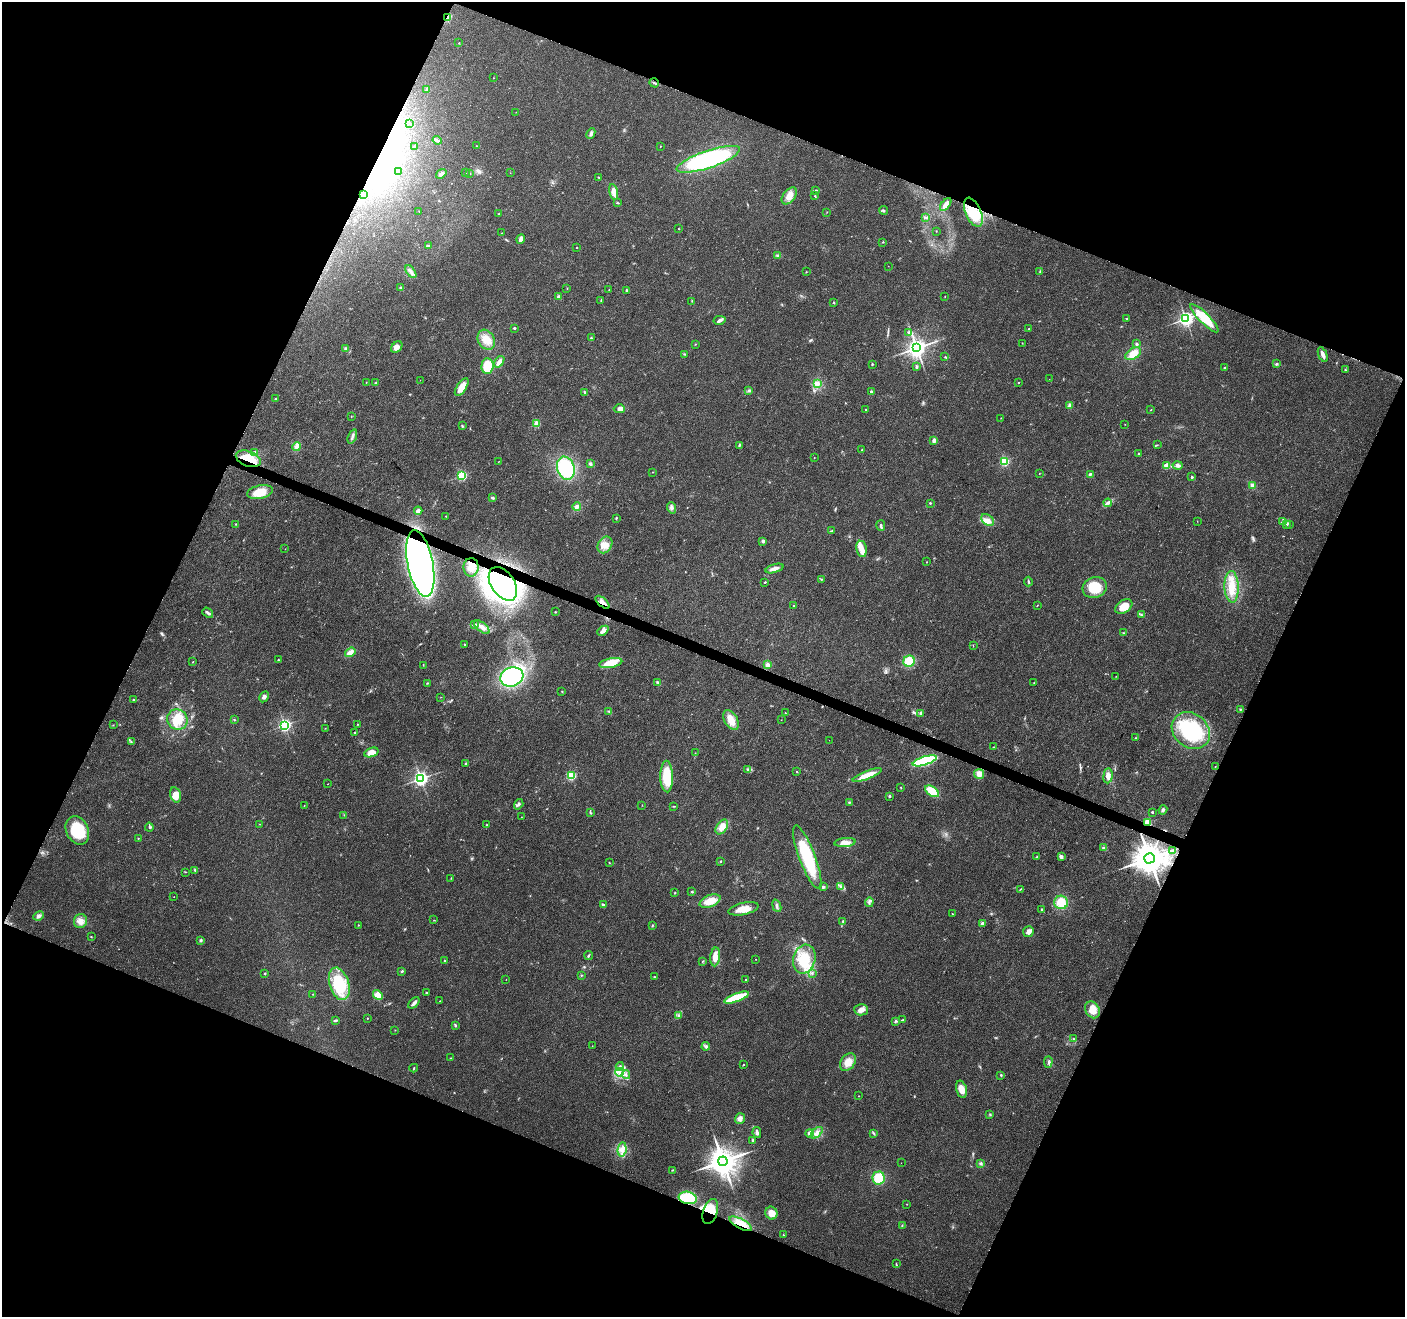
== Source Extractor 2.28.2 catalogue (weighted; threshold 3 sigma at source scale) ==
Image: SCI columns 6-5615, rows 212-5471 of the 5626 x 5747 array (HDU 1 of 3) = the unmasked area's bounding box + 8 px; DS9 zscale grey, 4 x 4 block average (1 PNG px = mean of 4 x 4 image px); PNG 1407 x 1319 px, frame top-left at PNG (2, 2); each listed source drawn as its Kron ellipse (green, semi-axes under 4 px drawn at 4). Shown black and unused: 43% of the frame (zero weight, under 3 of 4 exposures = <1% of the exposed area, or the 3 px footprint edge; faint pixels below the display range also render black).
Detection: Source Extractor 2.28.2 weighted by HDU 2 'WHT'. Background 0.0257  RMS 0.0032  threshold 0.0145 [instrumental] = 3 sigma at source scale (4.5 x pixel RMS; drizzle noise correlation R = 1.50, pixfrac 1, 0.0396/0.0396 arcsec/px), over >= 5 px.
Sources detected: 363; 4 too faint to see at this stretch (4 x 4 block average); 5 inside a brighter object's white glare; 2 cosmic-ray / hot-pixel residue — neither listed nor drawn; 3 coinciding with a brighter row at this scale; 15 inside a brighter listed object's ellipse — not listed separately; the other 334 listed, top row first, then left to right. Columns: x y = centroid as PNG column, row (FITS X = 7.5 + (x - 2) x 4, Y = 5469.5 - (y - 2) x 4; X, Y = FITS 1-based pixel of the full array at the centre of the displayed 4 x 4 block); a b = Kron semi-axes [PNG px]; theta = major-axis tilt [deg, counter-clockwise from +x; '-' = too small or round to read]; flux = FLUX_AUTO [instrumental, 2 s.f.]
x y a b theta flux
447 17 2 2 - 99
459 43 2 2 - 0.68
493 78 2 2 - 0.55
654 83 5 2 - 2.6
427 89 4 2 - 2.5
516 112 2 2 - 0.36
409 123 2 2 - 0.54
591 133 5 3 - 4.9
437 140 4 2 - 3.6
476 146 2 2 - 0.69
660 146 2 2 - 0.86
414 147 2 2 - 1.1
708 159 33 8 19 280
399 171 2 2 - 0.68
466 173 2 2 - 0.32
470 173 2 2 - 1
510 173 2 2 - 0.44
441 174 5 3 - 6.8
598 177 3 2 - 0.86
816 190 3 2 - 1.2
614 192 8 4 -80 13
363 194 2 2 - 4.5
789 196 10 6 51 18
815 196 3 2 - 1.6
617 203 3 2 - 1.7
946 204 7 4 53 14
883 210 4 2 - 2.5
419 211 2 2 - 0.7
827 212 2 2 - 0.54
973 212 15 7 -67 74
499 214 2 2 - 5
926 217 2 2 - 1.1
679 229 2 2 - 1.3
936 231 2 2 - 0.72
501 233 2 2 - 0.7
521 239 5 3 - 8.9
883 242 2 2 - 0.66
428 245 3 2 - 1.5
577 247 2 2 - 2.6
778 256 3 3 - 4
888 266 2 2 - 0.42
411 272 7 3 -54 6.6
806 272 2 2 - 0.77
1040 272 3 2 - 1.9
401 288 3 3 - 3.2
567 288 2 2 - 0.49
609 290 2 2 - 0.58
626 290 2 2 - 6.5
945 296 2 2 - 0.72
558 297 4 3 - 5.2
601 301 3 2 - 1.5
692 301 2 2 - 1.3
834 302 2 2 - 1.1
1204 318 19 5 -45 64
1127 319 2 2 - 1.8
1186 319 3 3 - 720
720 320 6 4 11 5.8
514 328 2 2 - 5.1
1029 329 2 2 - 0.91
909 332 4 3 - 4.5
591 338 2 2 - 3.4
486 340 10 8 -59 23
1022 343 2 2 - 0.75
695 344 2 2 - 0.83
1137 344 3 2 - 2.9
397 347 6 4 48 9.8
917 348 3 3 - 1300
346 349 3 2 - 2.3
684 354 3 2 - 1.7
1133 354 9 5 33 22
1323 354 8 2 -69 11
945 357 2 2 - 1.3
499 362 6 3 53 11
872 364 3 2 - 1.5
1276 364 3 2 - 2.5
487 366 8 6 87 49
917 367 3 2 - 1.9
1225 367 3 2 - 1.4
1346 370 2 2 - 1
1049 379 2 2 - 0.26
420 380 2 2 - 0.33
366 382 2 2 - 0.9
375 383 3 2 - 1.2
1018 383 2 2 - 1.4
818 384 4 3 - 5.2
462 387 10 5 56 23
749 390 3 2 - 2.1
871 392 2 2 - 8.3
585 393 4 2 - 2.2
275 399 2 2 - 0.96
1070 406 3 2 - 9.8
619 409 5 4 - 8.6
866 409 2 2 - 0.71
1151 410 2 2 - 0.85
351 417 2 2 - 0.53
1001 418 2 2 - 0.59
537 424 2 2 - 68
1125 424 2 2 - 0.9
462 426 3 2 - 1.3
352 437 7 3 71 5.5
934 441 2 2 - 29
739 445 3 2 - 2.1
1157 445 2 2 - 0.63
297 446 4 4 - 5.8
862 450 2 2 - 0.95
254 452 3 3 - 3.3
1138 454 2 2 - 1.6
814 458 2 2 - 0.6
248 459 13 7 -21 68
1004 461 2 2 - 180
499 462 2 2 - 0.5
590 464 4 3 - 3
1178 465 5 3 - 5.8
1166 466 4 2 - 3.2
566 468 12 8 -73 170
653 472 2 2 - 0.74
1039 473 2 2 - 0.6
1090 474 3 2 - 3.4
462 476 2 2 - 180
1192 477 2 2 - 8.1
1252 485 4 3 - 6.3
260 492 13 6 12 38
493 498 3 3 - 2.3
930 503 2 2 - 2.2
1108 503 4 3 - 3.7
577 507 4 3 - 6.5
672 508 6 4 -71 5.2
418 511 4 3 - 7.3
446 516 2 2 - 1.4
616 518 3 2 - 1.9
988 520 7 5 -40 12
1197 521 2 2 - 0.6
1283 522 4 2 - 3.6
235 524 2 2 - 0.83
1289 524 2 2 - 1.9
1287 525 2 2 - 1.5
881 526 5 2 - 3.4
831 531 2 2 - 1.1
763 541 2 2 - 7.4
605 545 9 6 56 17
285 549 2 2 - 0.52
861 549 8 5 -79 12
927 562 2 2 - 0.79
420 563 34 12 -78 1300
471 567 9 7 88 21
774 569 9 4 17 9.9
821 579 2 2 - 1.4
765 582 2 2 - 1.3
1028 582 5 2 - 2.3
503 584 19 11 -57 660
1232 587 16 7 -88 34
1095 588 12 10 25 50
603 602 8 4 -41 11
1037 605 2 2 - 0.8
793 606 2 2 - 0.87
1124 606 9 6 33 31
555 612 2 2 - 1.1
208 613 6 2 -38 4.5
1142 615 3 2 - 2.3
474 625 2 2 - 0.76
482 627 9 4 -40 11
603 631 6 4 41 13
1123 633 2 2 - 0.84
465 644 3 2 - 1.2
973 646 2 2 - 0.58
350 652 5 4 - 13
278 660 2 2 - 1.2
909 661 6 5 - 42
193 662 2 2 - 0.88
611 663 12 4 10 55
423 665 2 2 - 0.72
767 665 4 4 - 6.2
1116 676 2 2 - 0.48
512 677 12 9 19 200
657 682 3 2 - 1.6
427 683 3 2 - 1.1
1034 683 3 2 - 0.76
562 691 2 2 - 1
264 697 6 4 60 5.3
441 697 2 2 - 0.51
133 699 2 2 - 0.99
1240 709 2 2 - 0.84
609 711 4 2 - 2.1
785 713 2 2 - 1.2
921 713 3 3 - 4.2
177 720 10 10 - 39
234 720 2 2 - 1.2
731 720 11 6 -60 24
781 720 2 2 - 0.32
358 724 2 2 - 0.81
113 725 2 2 - 0.76
285 725 2 2 - 440
325 728 2 2 - 0.59
1191 731 20 17 -39 140
355 732 3 2 - 1.9
1135 738 2 2 - 1.3
829 740 2 2 - 0.28
131 742 2 2 - 1.8
993 747 2 2 - 0.6
371 752 7 4 19 20
695 753 2 2 - 0.74
925 761 12 3 17 170
465 763 2 2 - 2.7
1215 766 2 2 - 0.55
748 770 3 2 - 1.9
797 771 3 2 - 1.2
979 774 5 5 - 14
867 775 15 4 21 27
571 776 2 2 - 170
667 776 16 6 -89 61
1108 776 7 4 84 11
421 778 3 3 - 670
328 784 2 2 - 0.72
900 787 2 2 - 0.85
932 791 8 4 -35 42
176 795 8 5 -74 25
889 796 2 2 - 7.4
849 802 2 2 - 1.7
519 804 5 2 - 3.8
304 805 2 2 - 0.6
642 805 2 2 - 0.38
674 806 4 2 - 1.1
1163 810 5 3 - 3.7
1152 812 2 2 - 2.3
591 813 3 2 - 1.1
344 815 2 2 - 0.7
521 817 2 2 - 0.73
1147 822 2 2 - 110
259 824 2 2 - 0.56
486 825 2 2 - 1.1
149 827 4 3 - 3.3
722 827 8 5 56 17
77 830 15 11 -64 78
138 838 2 2 - 1.6
845 842 11 4 5 11
1103 848 4 2 - 2.8
1173 850 3 2 - 1.5
807 857 34 8 -69 130
1037 857 3 2 - 1.3
1061 857 4 3 - 6.8
1149 858 5 5 - 5000
720 861 2 2 - 1.9
609 863 2 2 - 0.59
195 870 2 2 - 1.6
185 872 2 2 - 0.73
451 878 2 2 - 0.87
823 887 3 2 - 3.6
840 887 3 2 - 1.9
1021 889 4 2 - 1.6
692 892 2 2 - 5.1
675 893 2 2 - 1.6
174 897 2 2 - 0.85
710 901 11 6 22 29
869 902 5 2 - 2.7
1061 902 7 6 - 39
603 905 4 2 - 4.6
777 906 6 2 -68 3.5
743 909 15 6 12 25
1041 909 2 2 - 2.3
952 914 3 2 - 0.9
39 916 5 4 - 6.2
434 920 2 2 - 0.8
80 921 7 6 - 12
842 921 3 2 - 1.3
982 923 3 2 - 5.2
358 925 2 2 - 0.86
652 925 3 2 - 1.6
1028 932 5 5 - 8.2
91 937 2 2 - 0.99
201 940 3 2 - 2.9
589 955 4 2 - 2.5
715 957 9 4 83 18
756 959 2 2 - 0.81
804 959 15 11 76 51
444 961 2 2 - 1.7
702 961 3 2 - 1
402 971 3 2 - 2.1
265 973 2 2 - 1.3
812 973 3 2 - 2
581 975 2 2 - 1.4
655 977 2 2 - 1.4
506 979 2 2 - 0.46
746 980 2 2 - 4.6
339 984 17 9 -72 99
426 993 2 2 - 3.2
313 994 2 2 - 0.77
378 995 5 4 - 17
737 997 13 4 20 79
440 1001 3 2 - 0.62
414 1003 7 2 45 7.9
861 1010 7 5 -4 9.4
1092 1010 9 6 -59 18
679 1016 2 2 - 1
367 1018 2 2 - 1.8
335 1020 3 2 - 3.8
902 1020 4 2 - 2
895 1021 3 2 - 2.1
455 1025 3 2 - 1.9
395 1030 2 2 - 0.72
1074 1039 2 2 - 1.3
592 1046 2 2 - 0.73
706 1046 4 3 - 3.6
451 1058 3 2 - 1.4
848 1062 10 7 52 23
1048 1062 6 2 88 3
743 1065 3 2 - 1.1
620 1066 4 2 - 3.7
414 1068 4 2 - 1.5
619 1072 4 4 - 7.7
626 1075 4 2 - 2.9
1001 1075 2 2 - 1.9
961 1089 9 5 -74 18
859 1096 2 2 - 0.89
990 1114 3 2 - 1.8
740 1118 5 5 - 8.5
757 1133 6 3 -80 5.8
809 1133 4 4 - 6.8
817 1133 7 4 44 9.2
873 1133 3 2 - 1.8
753 1140 4 2 - 2.2
622 1149 7 4 84 11
723 1161 5 4 - 3600
901 1163 2 2 - 0.46
981 1163 2 2 - 1.6
673 1170 3 2 - 1.4
879 1178 6 6 - 43
688 1198 9 6 -12 60
907 1204 2 2 - 0.47
710 1211 13 7 72 31
771 1213 6 6 - 19
741 1224 12 5 -28 28
902 1225 2 2 - 0.82
783 1235 2 2 - 0.64
896 1264 3 2 - 1.7
Overlapping masked pixels (flux is a lower limit): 12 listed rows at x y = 447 17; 973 212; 248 459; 420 563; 471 567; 503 584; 603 602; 1147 822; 1149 858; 688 1198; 710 1211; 741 1224
Diffuse or blended objects may show on this block-average render without a row.